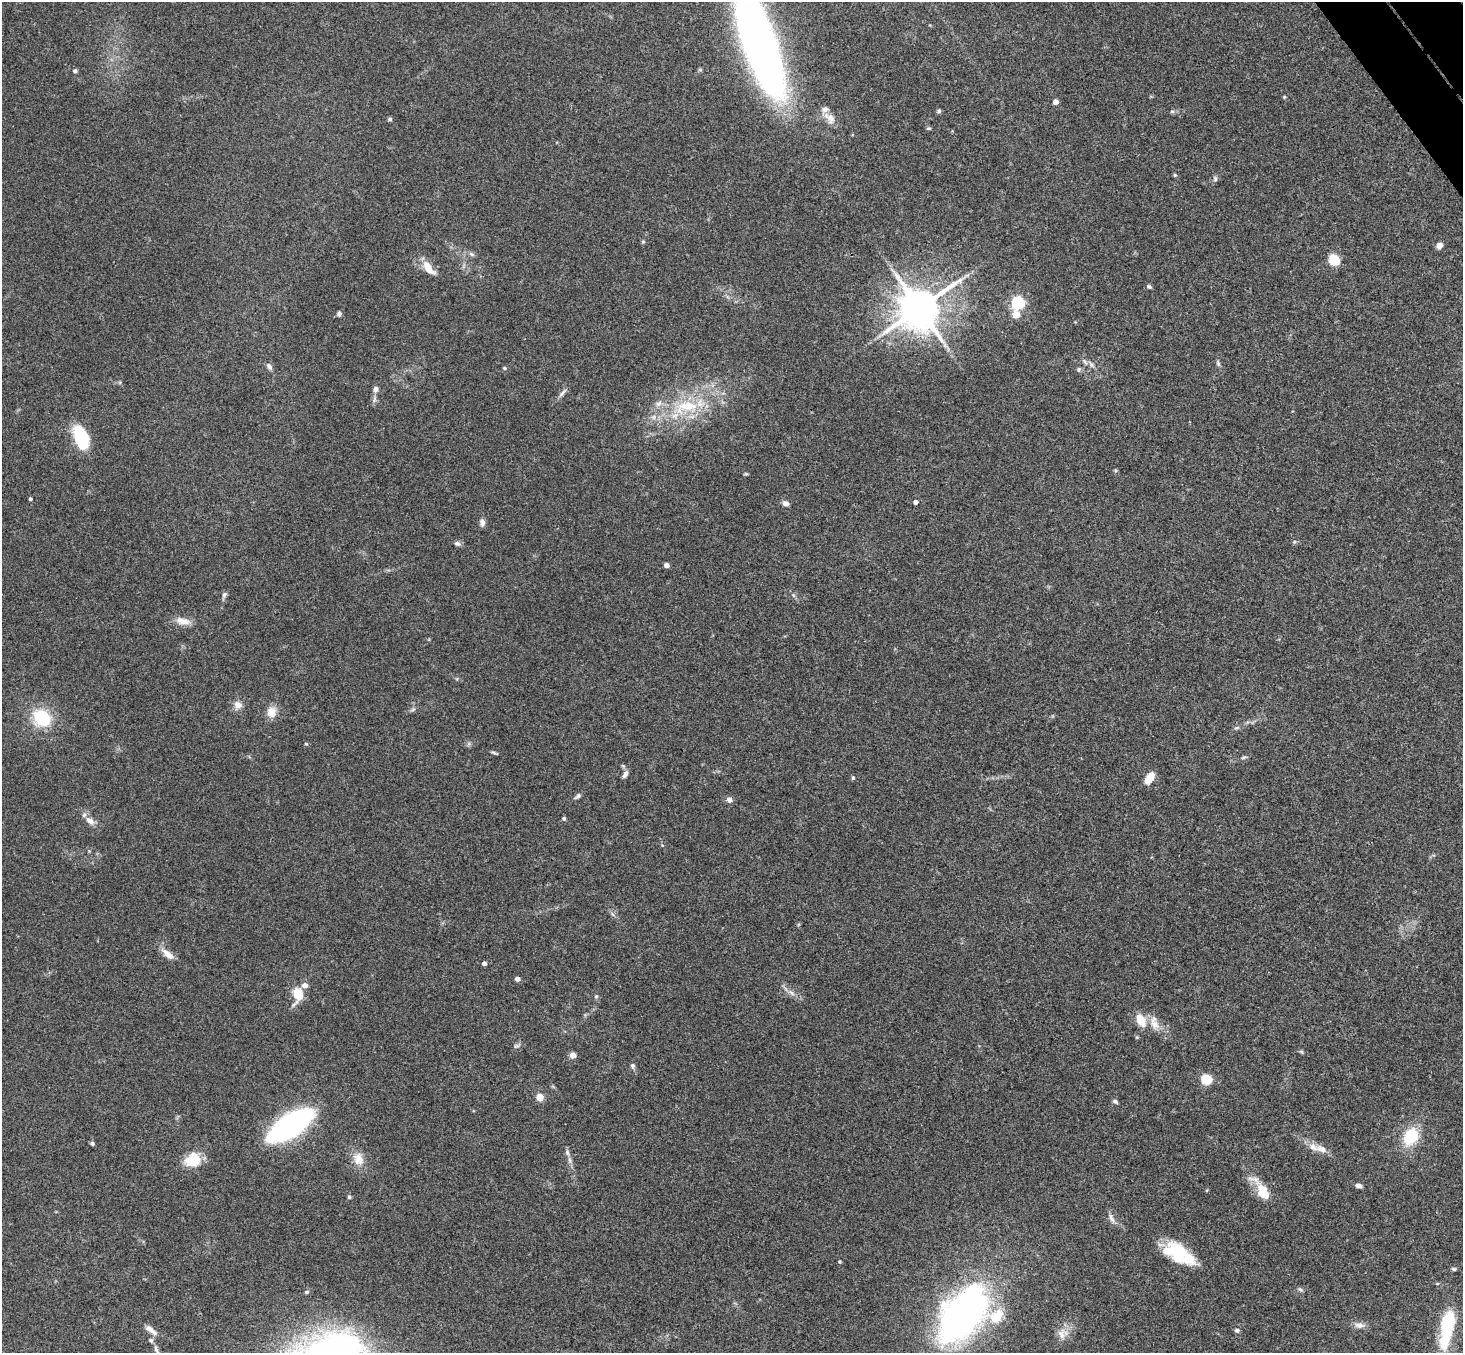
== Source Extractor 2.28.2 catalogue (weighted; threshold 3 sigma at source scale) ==
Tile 10 of 4 x 4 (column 2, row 3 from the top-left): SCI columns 1514-2974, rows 1682-3032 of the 5946 x 5927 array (HDU 1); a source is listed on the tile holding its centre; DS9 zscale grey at full resolution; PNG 1465 x 1355 px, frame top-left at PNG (2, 2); no overlay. Shown black and unused: <1% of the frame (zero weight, under 3 of 4 exposures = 6% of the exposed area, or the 3 px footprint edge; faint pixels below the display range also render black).
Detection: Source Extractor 2.28.2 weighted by HDU 2 'WHT'; one run over the whole footprint, this tile lists its part. Background 0.163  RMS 0.0073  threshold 0.0329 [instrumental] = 3 sigma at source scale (4.5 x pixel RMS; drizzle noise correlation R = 1.50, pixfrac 1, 0.05/0.05 arcsec/px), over >= 5 px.
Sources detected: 100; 6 inside a brighter listed object's ellipse — not listed separately; the other 94 listed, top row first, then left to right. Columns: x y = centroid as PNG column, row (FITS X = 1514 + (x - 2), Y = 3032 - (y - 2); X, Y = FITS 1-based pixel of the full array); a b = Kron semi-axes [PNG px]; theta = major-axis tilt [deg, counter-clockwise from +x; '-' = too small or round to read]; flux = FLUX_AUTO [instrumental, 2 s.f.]
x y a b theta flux
760 45 85 24 -70 670
75 71 5 5 - 1.7
1284 97 5 4 - 0.73
1055 102 4 4 - 6.2
939 111 6 5 - 1.1
1172 111 6 4 0 1.2
830 118 20 11 -44 7.4
390 119 6 5 - 1.2
929 128 6 4 6 0.99
1175 175 5 4 - 0.99
1215 179 8 6 -90 1.7
643 242 5 5 - 1
1439 246 6 5 - 4.8
472 254 7 5 -31 1.5
1334 260 11 9 -44 15
429 268 22 9 -52 9.7
1149 286 6 4 -24 1.4
1018 303 6 6 - 120
919 308 12 11 - 2800
339 314 5 5 - 2
1016 315 5 5 - 13
1218 364 8 5 -64 1.5
1091 365 10 6 -46 2.6
269 366 8 6 -51 2.8
504 368 5 4 - 0.95
1079 370 7 4 82 1.1
375 389 7 6 - 2.7
562 393 13 5 51 2.5
687 406 40 17 10 40
81 438 20 10 -72 54
1115 470 6 3 -71 0.9
746 474 6 4 -18 0.82
30 499 3 3 - 1.3
916 502 4 4 - 2.7
785 503 7 6 - 3.2
482 522 9 7 89 3
457 544 8 6 -13 2.2
666 565 4 4 - 4.3
224 595 8 6 58 1.9
183 621 21 9 -9 7.1
238 705 10 10 - 5.1
413 709 7 4 20 1.3
271 712 13 11 83 8.1
42 718 17 13 -40 38
1236 728 7 5 11 1.3
306 744 5 4 - 0.73
494 752 8 3 -19 1.2
1244 757 10 3 15 1.3
625 774 10 5 61 2.9
853 778 5 4 - 1.2
1149 778 12 7 58 10
578 796 9 5 35 1.9
729 799 8 7 - 2.8
564 818 5 5 - 1.3
90 821 14 8 -36 5.3
613 914 7 4 -45 1.5
168 954 21 8 -40 6.6
484 963 4 4 - 3
517 979 4 4 - 4.3
305 985 5 5 - 6.7
791 992 11 5 -47 3.1
297 993 8 5 -84 38
596 996 6 5 - 1.2
1141 1020 17 10 -63 12
1155 1025 15 11 -61 8
516 1046 9 5 18 1.6
1302 1052 6 4 -71 0.91
573 1055 4 4 - 8.4
633 1066 7 6 - 1.8
1206 1080 5 5 - 56
540 1098 5 4 - 18
1115 1101 7 5 -23 1.5
290 1125 45 17 33 170
1411 1136 14 11 59 32
92 1143 5 4 - 1.5
1321 1149 18 9 -24 6.6
567 1152 9 5 -86 2.2
358 1159 18 14 -70 9.4
192 1160 20 15 18 17
1358 1185 6 5 - 3.2
1263 1192 25 14 -59 16
349 1197 5 4 - 1.2
1111 1218 15 6 -64 3.2
1176 1253 30 21 -30 33
1454 1269 6 4 -15 1.2
1300 1289 8 4 -35 1.3
307 1292 6 4 21 1
962 1314 57 32 53 330
1359 1325 15 8 -3 4.2
1447 1328 48 14 79 49
149 1329 14 7 -33 5.3
1237 1330 6 5 - 1.7
1061 1334 16 13 79 7.8
156 1350 16 4 -68 2.4
Isophote crosses this tile's border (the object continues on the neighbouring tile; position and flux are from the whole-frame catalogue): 2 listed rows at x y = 760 45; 156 1350